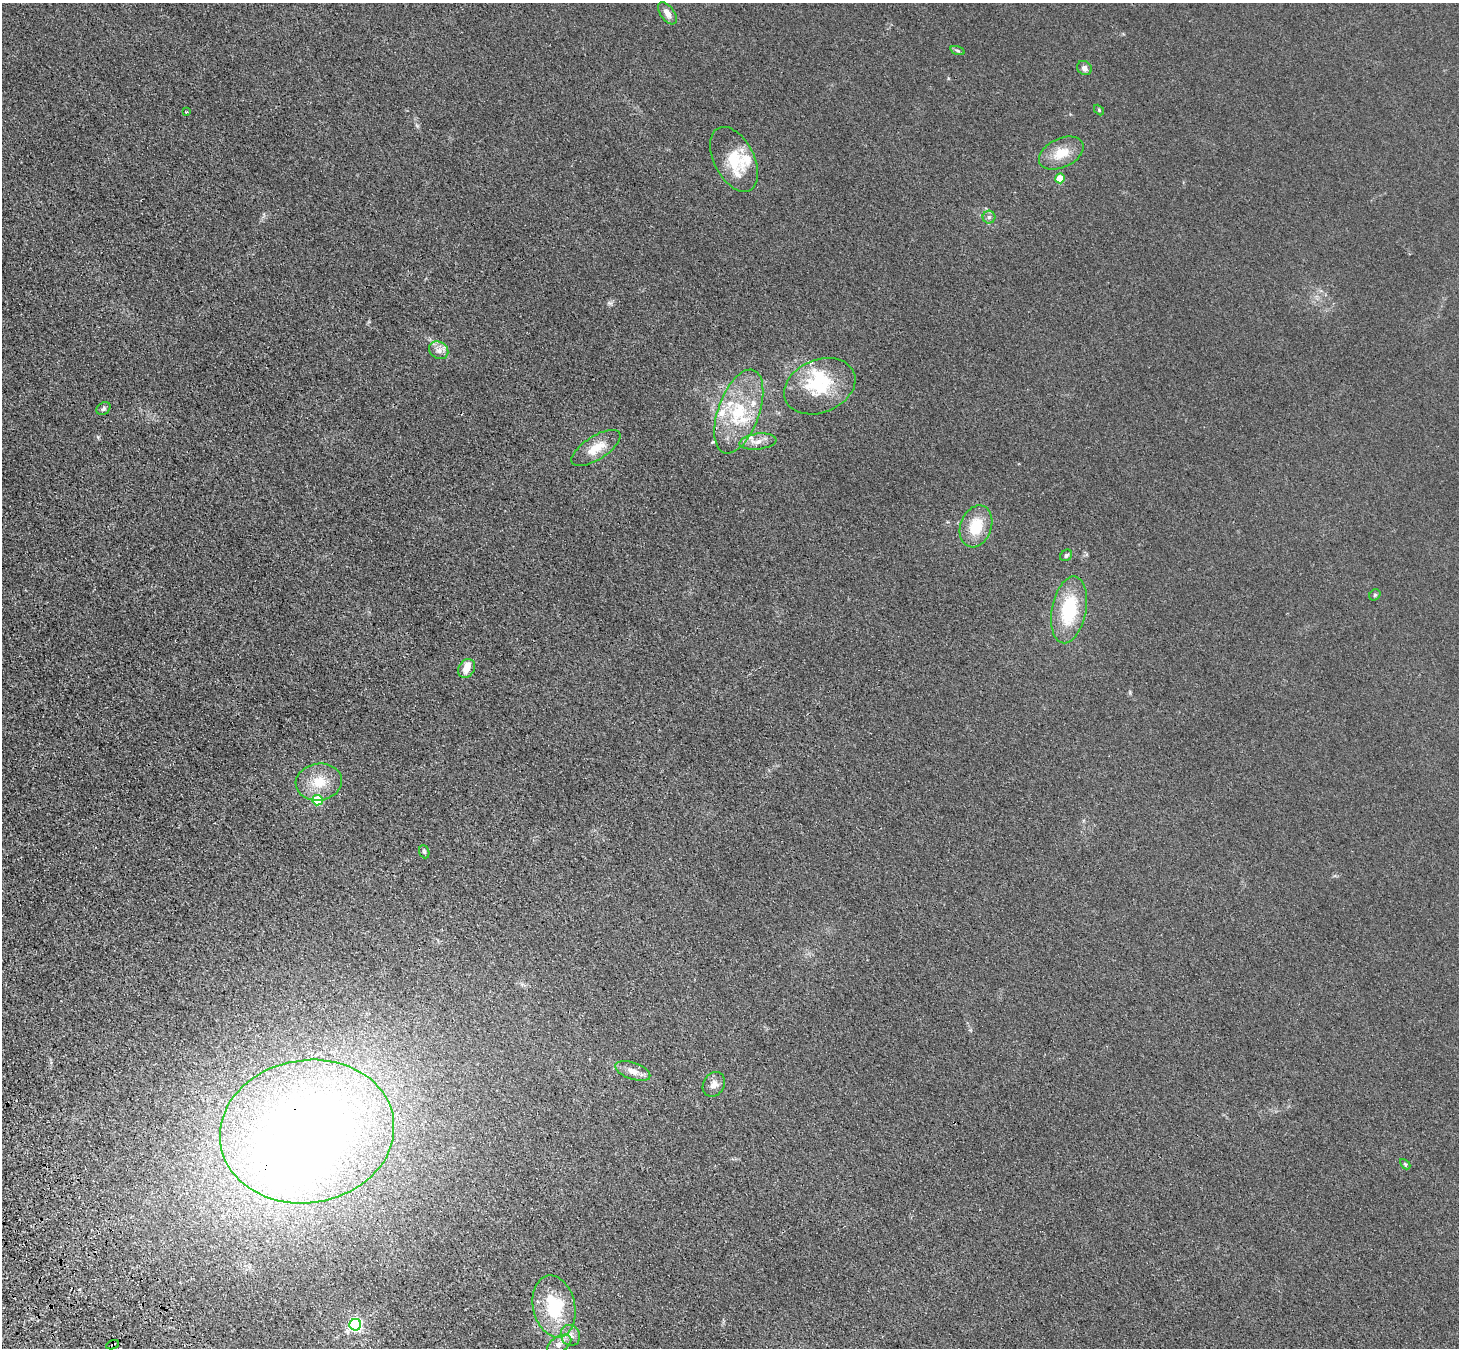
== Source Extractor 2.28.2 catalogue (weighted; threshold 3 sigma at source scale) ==
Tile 7 of 4 x 4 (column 3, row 2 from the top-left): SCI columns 3020-4476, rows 2927-4272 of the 6036 x 5989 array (HDU 1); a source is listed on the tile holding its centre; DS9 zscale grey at full resolution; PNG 1461 x 1350 px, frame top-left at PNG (2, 3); each listed source drawn as its Kron ellipse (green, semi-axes under 4 px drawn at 4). Shown black and unused: <1% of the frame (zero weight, under 3 of 4 exposures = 6% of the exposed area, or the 3 px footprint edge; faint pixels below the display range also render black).
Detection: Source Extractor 2.28.2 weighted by HDU 2 'WHT'; one run over the whole footprint, this tile lists its part. Background 0.0276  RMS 0.0061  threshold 0.0274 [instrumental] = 3 sigma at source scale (4.5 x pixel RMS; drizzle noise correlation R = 1.50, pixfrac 1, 0.05/0.05 arcsec/px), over >= 5 px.
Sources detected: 42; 3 inside a brighter object's white glare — neither listed nor drawn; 7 inside a brighter listed object's ellipse — not listed separately; the other 32 listed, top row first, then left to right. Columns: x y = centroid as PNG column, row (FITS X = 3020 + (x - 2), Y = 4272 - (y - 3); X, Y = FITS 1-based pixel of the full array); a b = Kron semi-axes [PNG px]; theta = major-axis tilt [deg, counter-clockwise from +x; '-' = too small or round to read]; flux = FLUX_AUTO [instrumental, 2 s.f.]
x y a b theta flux
667 13 13 7 -54 3.8
957 51 7 3 -19 0.92
1084 68 8 6 -39 2.5
1099 110 6 4 -47 0.72
186 112 3 3 - 0.74
1061 153 24 14 25 12
734 159 35 20 -63 20
1060 178 5 4 - 14
989 217 6 6 - 1.5
439 350 10 8 -34 3.3
820 386 37 26 22 29
103 409 8 5 34 1.3
739 411 44 20 70 35
758 442 19 8 7 5.2
596 448 28 11 33 11
976 526 21 15 70 17
1066 555 6 5 - 1.4
1375 595 6 5 - 0.94
1069 610 34 17 79 34
466 668 10 8 56 5.9
319 782 23 18 9 15
317 800 5 5 - 34
424 852 7 5 -69 0.95
633 1071 18 8 -19 5.1
714 1084 13 10 58 4.2
307 1131 87 71 9 530
1405 1164 6 3 -45 0.77
554 1306 31 21 -78 34
355 1325 6 6 - 120
570 1335 11 9 -65 4
559 1344 13 7 32 4.5
113 1345 7 2 21 0.65
Overlapping masked pixels (flux is a lower limit): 2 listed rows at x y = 307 1131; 113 1345
Unlisted compact peaks at least as high as the median listed source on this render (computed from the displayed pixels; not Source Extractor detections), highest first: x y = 98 437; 609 303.